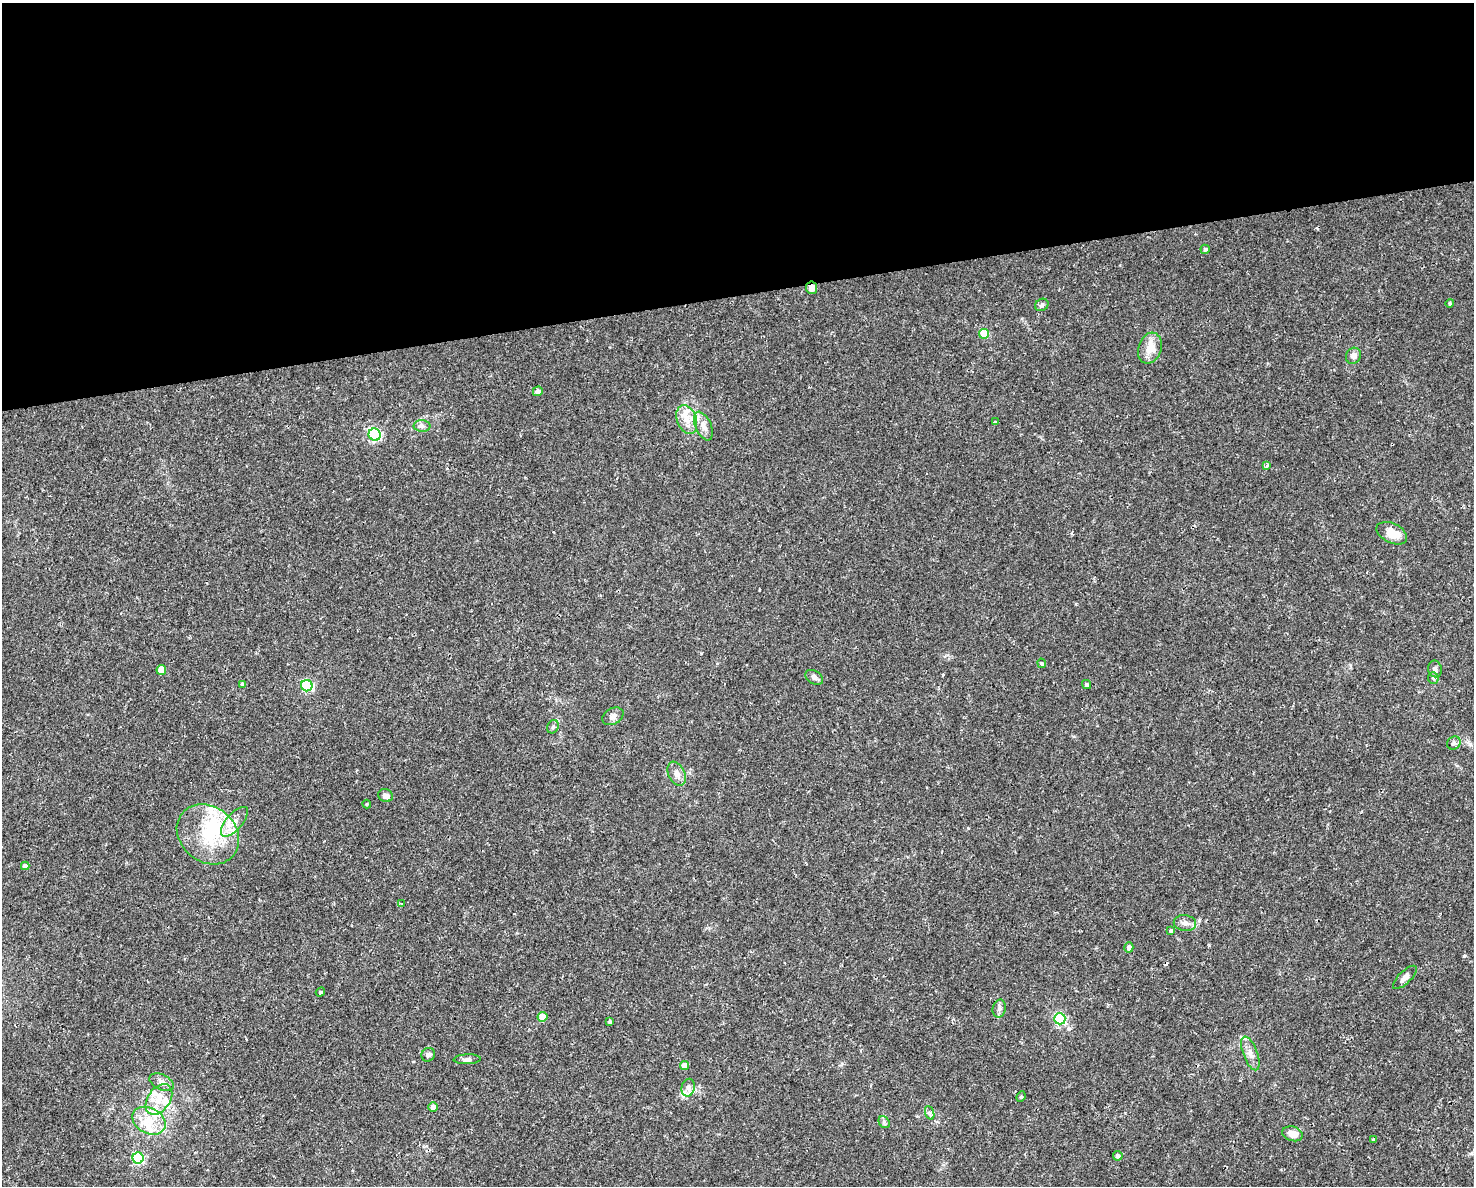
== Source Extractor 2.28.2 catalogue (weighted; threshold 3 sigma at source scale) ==
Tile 2 of 3 x 4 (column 2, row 1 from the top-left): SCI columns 1535-3006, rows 3551-4734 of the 4496 x 4734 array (HDU 1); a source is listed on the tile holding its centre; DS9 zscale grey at full resolution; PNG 1476 x 1188 px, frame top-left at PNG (2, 3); each listed source drawn as its Kron ellipse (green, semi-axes under 4 px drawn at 4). Shown black and unused: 25% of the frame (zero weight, under 2 of 3 exposures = <1% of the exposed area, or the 3 px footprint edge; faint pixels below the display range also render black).
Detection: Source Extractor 2.28.2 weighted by HDU 2 'WHT'; one run over the whole footprint, this tile lists its part. Background 0.0143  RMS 0.0026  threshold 0.0117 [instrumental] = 3 sigma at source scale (4.5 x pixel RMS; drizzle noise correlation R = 1.50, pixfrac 1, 0.0396/0.0396 arcsec/px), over >= 5 px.
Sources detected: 68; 1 inside a brighter object's white glare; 2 cosmic-ray / hot-pixel residue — neither listed nor drawn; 7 inside a brighter listed object's ellipse — not listed separately; the other 58 listed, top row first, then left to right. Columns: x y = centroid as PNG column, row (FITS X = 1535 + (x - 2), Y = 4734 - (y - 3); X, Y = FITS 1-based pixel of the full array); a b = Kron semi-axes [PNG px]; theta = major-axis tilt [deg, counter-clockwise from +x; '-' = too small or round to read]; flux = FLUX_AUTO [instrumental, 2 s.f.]
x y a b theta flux
1205 249 5 4 - 0.49
812 288 6 5 - 1.8
1450 303 4 4 - 0.43
1042 305 7 6 - 0.62
984 334 5 5 - 7.1
1150 348 16 11 72 3.9
1353 356 8 7 - 1.2
538 391 5 4 - 1.3
687 419 15 9 -70 2.9
995 422 3 3 - 1.1
422 426 8 6 -1 0.77
703 426 15 7 -66 2
375 435 6 6 - 36
1266 466 4 3 - 0.84
1392 533 16 9 -26 3.7
1042 663 5 4 - 0.65
1435 669 8 7 - 0.86
161 670 5 5 - 4.4
814 677 9 6 -32 0.94
1433 678 6 5 - 0.48
243 684 4 4 - 0.87
1087 685 5 4 - 0.47
307 686 6 5 - 23
613 716 11 8 29 1.3
553 727 7 5 68 0.6
1454 743 7 6 - 0.57
677 774 13 8 -66 1.6
385 796 7 6 - 1
367 804 4 4 - 0.26
234 822 18 8 49 2.8
208 834 33 27 -39 15
25 866 4 4 - 1.3
402 903 3 2 - 0.26
1185 923 11 8 -8 1.4
1171 931 4 3 - 0.98
1129 947 5 4 - 1
1405 977 15 6 44 1.4
320 992 5 4 - 0.48
999 1008 9 6 78 0.85
542 1017 5 5 - 3.6
1060 1019 5 5 - 27
610 1022 4 4 - 0.51
1250 1053 18 7 -69 1.9
428 1055 7 6 - 0.72
467 1059 13 5 2 0.89
684 1066 4 4 - 2.8
162 1082 13 7 -27 1.6
688 1088 9 6 77 1.1
1021 1097 5 4 - 0.36
159 1099 17 11 55 3.9
433 1107 5 4 - 1.7
930 1113 7 4 -71 0.53
149 1121 18 12 -27 4.9
884 1122 6 5 - 0.52
1293 1134 10 7 -18 2.7
1374 1139 4 4 - 0.36
1118 1156 5 5 - 0.72
138 1158 5 5 - 21
Overlapping masked pixels (flux is a lower limit): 1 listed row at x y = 812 288
Unlisted compact peaks at least as high as the median listed source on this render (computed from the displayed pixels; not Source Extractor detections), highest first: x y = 1464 956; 1209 945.